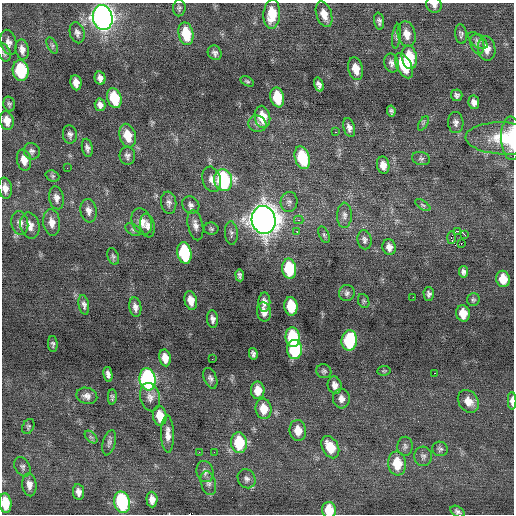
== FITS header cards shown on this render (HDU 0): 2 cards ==
NAXIS1  =                  512 / Axis length
NAXIS2  =                  512 / Axis length

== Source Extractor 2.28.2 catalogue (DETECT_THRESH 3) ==
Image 512 x 512 px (HDU 0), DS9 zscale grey, 1 PNG px = 1 image px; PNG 516 x 516 px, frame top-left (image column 1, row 512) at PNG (2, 3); each listed source drawn as its Kron ellipse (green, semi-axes under 4 px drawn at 4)
Background 0.0251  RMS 0.77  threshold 2.31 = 3 sigma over >= 5 px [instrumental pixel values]
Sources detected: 150; all 150 listed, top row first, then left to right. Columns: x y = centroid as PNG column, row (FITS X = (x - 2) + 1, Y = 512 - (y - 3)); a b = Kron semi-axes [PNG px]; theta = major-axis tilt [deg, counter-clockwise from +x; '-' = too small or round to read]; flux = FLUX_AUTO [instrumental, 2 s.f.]
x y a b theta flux
434 5 8 7 - 210
179 8 8 6 89 120
272 14 14 8 86 1300
324 14 13 7 -71 540
103 17 12 10 -79 31000
379 21 8 5 -81 140
77 33 11 7 -75 200
186 34 11 7 -77 1700
407 34 13 9 -77 520
461 34 10 5 -82 140
396 36 12 4 83 120
478 41 11 6 -37 170
8 42 13 7 -77 280
477 44 10 6 -71 190
52 45 9 5 -64 120
22 49 10 6 -79 300
487 49 12 8 -83 500
4 53 9 6 -73 140
215 53 7 6 - 170
409 57 12 7 -81 1800
391 63 9 7 -77 210
404 66 13 7 -62 1800
356 69 11 7 -76 640
21 70 10 8 -81 3100
100 78 7 5 -78 220
247 81 7 4 -28 85
76 83 8 5 -82 350
319 84 7 4 -72 190
457 95 6 6 - 150
277 97 10 6 -78 1600
114 98 10 7 -74 1900
474 102 7 5 -79 240
9 104 7 5 -75 110
100 105 6 5 - 220
391 111 5 4 - 110
262 117 11 7 -78 1200
7 121 9 7 -77 510
423 123 8 3 59 75
456 123 10 7 -85 220
257 124 9 8 - 240
349 128 10 5 -75 240
335 132 2 2 - 180
70 134 9 7 -83 170
128 136 12 8 -74 950
504 138 38 16 -2 1700
511 138 22 10 -88 1600
87 148 9 5 -79 180
32 151 8 8 - 160
127 156 9 7 -84 180
302 158 11 7 -73 2700
421 159 9 6 -13 140
24 160 10 7 -77 450
383 165 8 6 -81 420
67 168 2 2 - 90
52 176 7 5 -20 82
212 179 13 9 -75 360
223 180 11 9 -77 6500
5 188 10 6 -81 330
56 198 11 7 -80 290
289 202 10 8 79 210
169 203 11 7 -83 210
191 205 9 8 - 210
423 205 9 3 -33 90
88 211 12 8 -81 300
344 215 12 7 89 260
264 220 14 12 -77 61000
299 220 5 4 - 140
52 222 13 8 -83 460
142 222 14 10 -71 500
20 223 12 8 -80 300
30 225 13 9 -77 460
195 225 15 7 -78 320
147 226 12 7 -80 270
211 229 7 6 - 96
133 230 9 5 -31 120
457 231 2 2 - 68
297 232 3 3 - 97
231 233 12 6 -85 160
324 235 9 5 -65 110
465 235 4 2 - 690
451 238 6 3 89 300
364 240 9 7 -80 190
461 244 2 2 - 250
389 247 8 6 -78 300
184 253 11 7 -79 4100
113 256 8 5 -69 120
289 269 10 7 -83 2900
463 272 6 4 -83 150
240 275 6 4 -83 130
503 279 8 7 - 910
347 293 8 8 - 170
429 294 7 5 -89 150
413 297 2 2 - 33
473 300 6 6 - 100
191 301 9 6 -77 480
364 301 7 5 -66 92
264 302 9 6 89 300
84 305 10 5 -79 180
291 306 9 6 -84 1800
135 307 10 6 -80 250
264 312 9 7 -80 380
463 313 8 6 -81 760
212 319 9 5 -84 200
293 337 10 7 -83 3100
349 341 10 7 85 4400
53 344 8 5 -87 110
295 349 9 7 -87 4300
253 354 6 4 -77 140
165 358 8 5 -79 480
212 359 2 2 - 33
324 371 7 7 - 120
384 371 7 4 7 72
435 373 3 2 - 49
108 374 7 4 -79 190
210 378 11 6 -69 180
147 379 11 8 -83 9800
335 385 8 7 - 300
258 390 9 7 -88 660
87 396 10 8 -15 260
112 397 8 4 88 100
150 397 14 9 -77 340
341 399 10 8 -85 310
468 401 12 9 -53 600
512 401 9 4 -88 340
264 409 10 8 -83 850
160 416 10 7 -83 850
28 426 8 5 64 99
298 430 10 8 -82 670
168 434 18 6 -88 420
91 437 8 4 -43 100
109 443 13 6 76 170
239 443 10 8 -85 2300
405 446 9 7 88 170
330 447 12 8 -63 1200
440 449 8 7 - 140
199 452 2 2 - 26
214 452 2 2 - 53
423 456 10 9 - 190
397 463 12 9 -83 1300
22 467 10 7 -62 160
205 472 11 8 -74 240
247 479 10 8 -57 210
208 483 12 7 -74 220
29 485 11 7 -85 310
78 492 8 5 -83 260
152 500 8 5 -88 320
122 502 11 8 -76 5100
5 503 10 6 -83 1200
329 510 8 7 - 1200
457 511 7 5 -30 140
At the frame edge (FLAGS 8, measured only in part): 7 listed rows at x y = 434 5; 511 138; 5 188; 512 401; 5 503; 329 510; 457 511